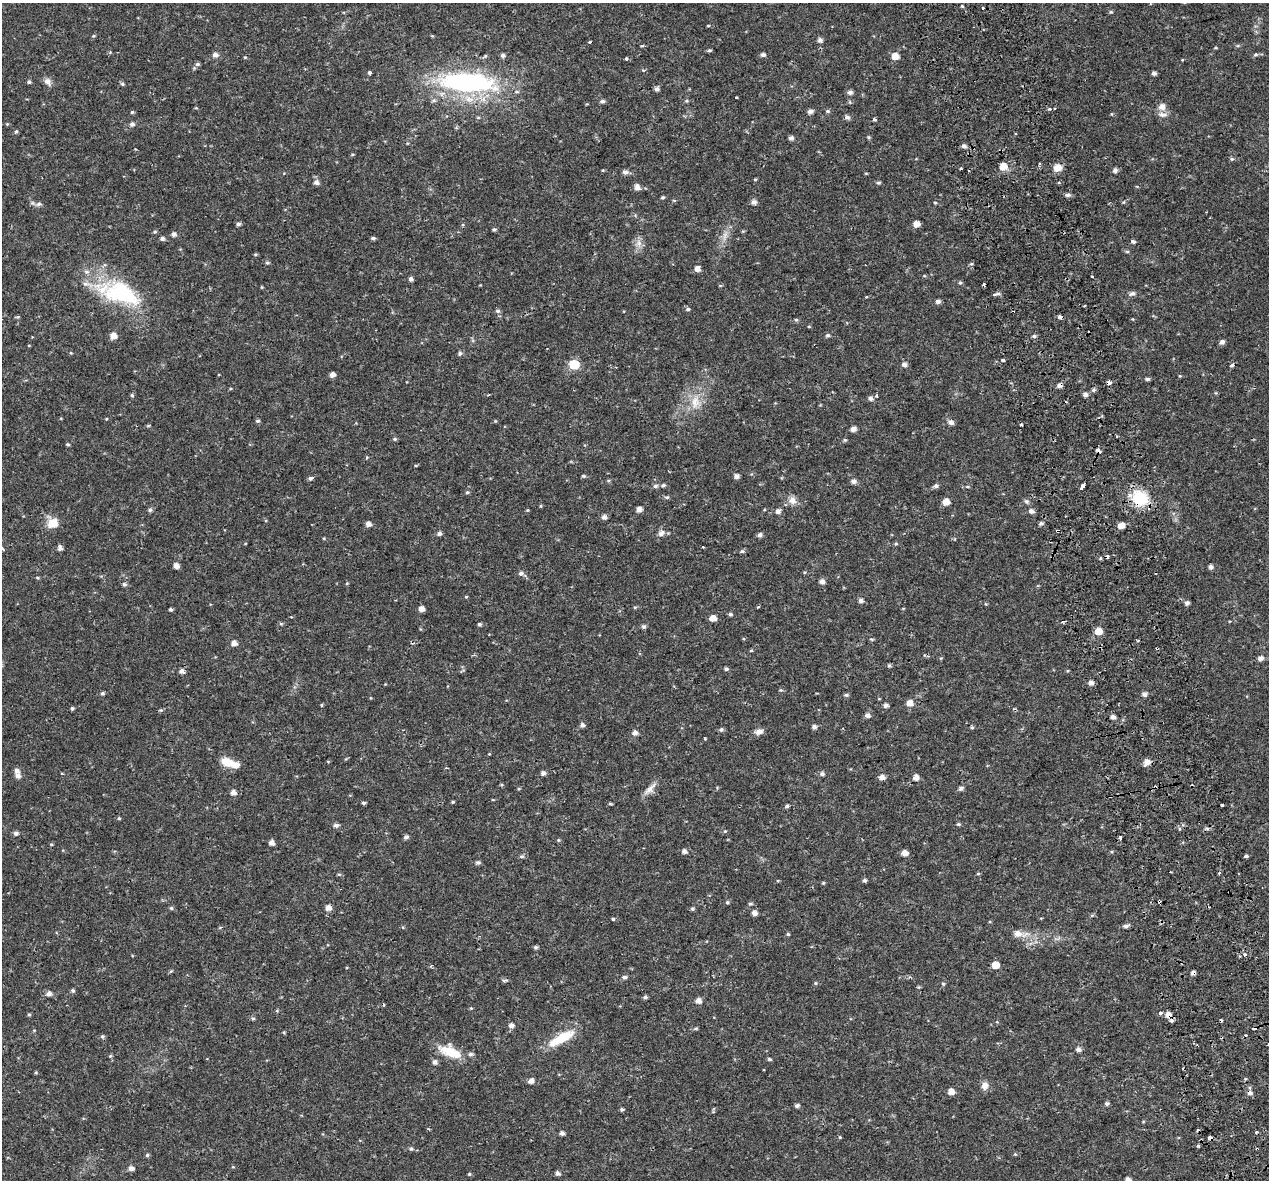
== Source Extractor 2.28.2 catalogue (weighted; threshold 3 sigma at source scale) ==
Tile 6 of 4 x 4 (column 2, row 2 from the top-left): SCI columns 1320-2586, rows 2520-3697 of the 5174 x 4987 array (HDU 1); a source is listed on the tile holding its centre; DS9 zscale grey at full resolution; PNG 1271 x 1182 px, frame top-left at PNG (2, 3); no overlay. Shown black and unused: <1% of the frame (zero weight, under 2 of 3 exposures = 5% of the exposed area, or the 3 px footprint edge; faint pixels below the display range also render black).
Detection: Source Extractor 2.28.2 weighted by HDU 2 'WHT'; one run over the whole footprint, this tile lists its part. Background 0.0266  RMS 0.0031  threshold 0.0138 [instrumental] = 3 sigma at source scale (4.5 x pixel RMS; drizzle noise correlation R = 1.50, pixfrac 1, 0.0396/0.0396 arcsec/px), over >= 5 px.
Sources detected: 305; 13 cosmic-ray / hot-pixel residue — not listed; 3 inside a brighter listed object's ellipse — not listed separately; the other 289 listed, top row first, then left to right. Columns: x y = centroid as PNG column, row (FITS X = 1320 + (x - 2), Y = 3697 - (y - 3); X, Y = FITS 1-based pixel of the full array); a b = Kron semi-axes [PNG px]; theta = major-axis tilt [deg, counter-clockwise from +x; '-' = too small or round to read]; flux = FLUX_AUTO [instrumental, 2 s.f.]
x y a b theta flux
962 6 4 4 - 0.3
982 8 3 3 - 0.6
1111 12 5 4 - 0.36
708 26 5 3 - 0.25
93 36 5 4 - 0.34
820 40 6 5 - 0.93
590 42 3 3 - 0.44
642 46 5 3 - 0.26
709 50 6 4 8 0.42
1256 54 5 5 - 0.47
215 55 6 6 - 1.3
503 55 6 5 - 0.74
763 55 6 4 10 0.76
485 56 6 4 48 0.46
895 56 6 5 - 3.3
245 57 4 3 - 0.26
626 59 3 3 - 1
1183 60 3 3 - 0.73
197 64 6 5 - 0.56
369 73 3 3 - 2.6
1154 73 5 4 - 0.81
47 81 11 8 -48 1.4
29 82 5 4 - 0.46
467 83 64 22 -4 51
122 84 6 4 -21 0.45
657 89 5 5 - 1
850 92 6 5 - 1
736 97 3 2 - 0.37
602 101 6 5 - 0.69
687 101 5 3 - 0.34
1162 107 10 10 - 1.9
1049 109 4 3 - 0.33
810 111 6 4 12 1.1
827 111 6 5 - 0.54
132 112 4 4 - 0.39
847 117 6 5 - 0.9
875 119 4 3 - 0.57
7 124 4 4 - 0.26
132 124 6 5 - 0.92
16 131 5 4 - 0.37
868 137 5 4 - 0.36
791 138 5 5 - 0.9
964 146 5 4 - 1.1
1232 159 5 5 - 0.43
1040 164 3 3 - 0.43
1003 166 6 6 - 3.6
1058 168 10 8 15 2.4
961 169 3 3 - 1
1115 170 6 5 - 0.97
625 172 7 6 - 1
755 179 5 3 - 0.26
316 182 6 6 - 1.1
878 183 6 4 -1 0.43
637 187 7 6 - 1.4
1068 195 7 4 -7 0.77
663 197 5 4 - 0.4
674 201 5 3 - 0.29
753 202 6 5 - 1.2
935 203 5 3 - 0.27
38 204 7 5 16 0.76
238 224 5 5 - 0.64
916 224 5 5 - 2.5
494 229 5 4 - 0.47
155 232 5 4 - 0.39
174 234 5 5 - 1
725 235 11 6 76 1.5
373 238 4 3 - 0.6
162 239 5 5 - 0.78
1133 242 5 4 - 0.66
639 243 7 4 72 1
1127 251 6 4 -1 0.36
255 255 5 3 - 0.34
267 263 5 4 - 0.44
697 269 6 5 - 1.6
1092 277 3 2 - 0.61
411 279 4 4 - 0.91
960 283 5 4 - 0.39
984 285 3 3 - 1.5
121 293 54 26 -19 28
1132 294 9 5 24 0.82
995 295 7 3 20 1.2
938 301 5 4 - 0.98
1084 306 3 3 - 0.76
688 309 5 4 - 0.51
498 311 6 5 - 0.6
18 317 6 4 -16 0.32
1060 317 4 3 - 2.6
796 320 5 4 - 0.42
809 327 5 3 - 0.25
828 335 6 5 - 0.55
113 336 6 6 - 2.4
1034 336 5 4 - 0.56
1222 342 5 5 - 1.1
29 345 4 3 - 0.21
460 353 6 5 - 0.67
1003 360 4 3 - 0.66
574 364 6 5 - 17
904 364 6 5 - 1.1
1232 365 5 4 - 0.43
332 375 5 5 - 1.3
1147 379 5 4 - 0.65
1109 383 4 4 - 2.2
1059 385 5 5 - 1.3
1093 390 5 5 - 0.55
1085 394 5 4 - 1.1
132 395 5 4 - 0.41
877 395 4 4 - 0.49
870 398 6 5 - 0.86
695 402 18 12 84 4.7
106 419 4 3 - 0.21
258 421 5 4 - 0.53
951 422 8 6 -30 1
1021 425 3 3 - 1.4
853 429 6 5 - 1.3
395 439 5 4 - 0.42
845 440 5 5 - 0.38
68 444 4 4 - 0.42
1098 450 5 3 - 1.8
367 457 5 3 - 0.31
583 476 5 4 - 0.4
737 476 5 5 - 1.1
311 478 5 4 - 1.2
854 481 6 6 - 1
663 485 6 5 - 0.55
1083 485 6 3 61 6.3
655 486 7 5 4 0.78
936 486 6 5 - 0.82
467 492 5 4 - 0.44
667 497 6 5 - 0.5
1140 498 14 12 -34 15
792 500 11 9 -58 2
1026 501 6 6 - 0.62
946 502 6 5 - 3
639 509 5 5 - 1.6
150 510 5 5 - 0.57
778 511 6 5 - 1.1
1031 511 6 5 - 1.1
604 517 5 5 - 1.1
53 523 13 11 36 3.9
1041 523 5 5 - 0.71
368 524 5 5 - 1.5
1121 525 6 5 - 2.1
661 533 7 6 - 1.3
439 534 5 5 - 0.82
760 535 5 5 - 0.9
896 544 5 3 - 0.36
60 548 6 5 - 0.97
742 551 6 5 - 0.53
176 566 5 4 - 1.7
1211 567 5 4 - 0.9
521 573 7 6 - 0.91
37 577 5 3 - 0.3
822 581 6 5 - 1.2
347 583 5 3 - 0.25
124 584 6 5 - 0.61
466 597 4 4 - 0.3
861 600 5 5 - 1
1187 603 5 5 - 0.98
986 604 5 3 - 0.26
758 607 3 3 - 0.39
171 609 4 3 - 0.54
421 609 5 5 - 1.8
730 614 6 4 -14 0.53
713 618 6 5 - 2.4
1063 621 6 2 12 0.42
281 624 6 4 0 0.4
479 624 4 4 - 0.58
644 627 6 5 - 0.64
1098 631 6 5 - 3.9
871 639 5 4 - 0.33
1138 640 4 3 - 0.3
234 643 5 5 - 1.7
751 650 5 3 - 0.29
941 658 5 4 - 0.28
1261 658 7 5 16 1.2
889 665 5 5 - 0.43
726 669 5 4 - 0.54
182 671 5 5 - 1.1
1091 683 5 5 - 1.5
102 693 6 4 3 0.51
1144 694 5 4 - 1.1
846 695 6 4 8 0.54
910 703 6 6 - 2.1
321 705 4 3 - 0.41
886 705 5 4 - 0.98
72 708 4 4 - 0.5
161 710 5 5 - 0.39
867 715 6 6 - 0.99
1113 717 5 5 - 1.1
582 725 6 5 - 0.89
814 727 6 5 - 0.78
972 728 6 4 0 0.37
721 730 6 5 - 0.66
759 732 10 7 15 1.4
635 733 8 6 4 0.91
705 739 4 3 - 0.27
227 762 14 10 -22 4.2
1147 762 7 5 35 2.2
16 770 7 5 -60 1.1
543 773 5 5 - 0.85
822 774 6 5 - 0.75
17 775 6 5 - 1.5
882 777 6 5 - 1.7
916 777 6 6 - 1.6
961 788 6 5 - 0.76
650 789 18 8 48 2.2
233 792 5 5 - 1.6
493 800 4 3 - 0.22
453 802 4 3 - 0.31
363 803 4 4 - 0.52
610 804 6 4 -1 0.32
787 806 5 4 - 0.49
119 818 5 4 - 0.33
958 824 6 4 18 0.44
336 825 6 5 - 0.97
725 831 4 3 - 0.28
16 833 5 5 - 0.82
406 837 5 4 - 0.8
1120 838 3 3 - 2.7
558 840 5 4 - 0.33
272 843 5 4 - 1.7
51 844 4 4 - 0.34
684 851 6 5 - 0.98
905 853 6 5 - 1.9
522 856 7 5 13 0.59
1246 856 4 3 - 0.53
478 863 6 5 - 0.69
1170 872 2 2 - 0.29
339 874 6 3 -18 0.35
978 874 5 3 - 0.34
864 880 5 5 - 0.64
823 883 4 4 - 0.32
727 902 5 4 - 0.43
750 904 6 3 -8 0.39
171 908 5 5 - 0.44
328 908 5 5 - 2.1
692 909 6 4 0 0.45
754 913 5 5 - 1.5
613 919 3 3 - 0.66
1126 926 7 5 7 0.88
788 934 4 4 - 0.39
1018 934 10 8 -10 2.1
536 947 4 4 - 0.57
1245 954 3 3 - 2.5
995 965 5 5 - 4.1
171 971 6 4 18 0.33
1193 973 5 4 - 0.94
624 977 6 5 - 0.72
505 980 9 3 9 0.46
815 983 5 3 - 0.3
943 984 5 4 - 0.38
73 991 5 4 - 0.58
49 994 5 5 - 1.3
645 997 5 4 - 0.61
698 1001 6 5 - 1.7
471 1008 4 3 - 0.28
1161 1013 4 4 - 0.92
29 1014 4 4 - 0.4
1168 1015 6 5 - 2.3
253 1018 5 4 - 0.51
1171 1021 4 3 - 2.9
511 1025 5 5 - 1.2
696 1028 4 4 - 0.38
1246 1035 3 3 - 0.42
102 1036 5 5 - 0.55
561 1038 31 10 29 9.1
1078 1049 6 5 - 1
450 1052 31 13 -22 6.9
110 1056 5 4 - 0.36
769 1059 5 4 - 0.48
435 1062 6 5 - 1
36 1072 4 4 - 0.33
531 1081 5 5 - 1.5
984 1086 9 8 - 1.8
951 1091 6 5 - 2.1
1250 1093 6 6 - 1.3
1107 1103 5 4 - 0.66
797 1106 5 4 - 0.82
622 1109 4 4 - 0.5
562 1133 5 4 - 0.92
1210 1138 4 4 - 2.5
1198 1146 3 3 - 0.88
411 1149 5 4 - 0.48
1015 1154 4 4 - 0.33
147 1155 4 4 - 0.54
131 1168 5 4 - 1.6
557 1173 5 4 - 0.89
469 1174 5 4 - 0.35
1128 1179 6 6 - 1.2
Overlapping masked pixels (flux is a lower limit): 8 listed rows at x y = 1109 383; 1059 385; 1098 450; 1140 498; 1193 973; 1168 1015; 1250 1093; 1210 1138
Isophote crosses this tile's border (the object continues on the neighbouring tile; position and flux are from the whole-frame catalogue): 1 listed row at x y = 1128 1179